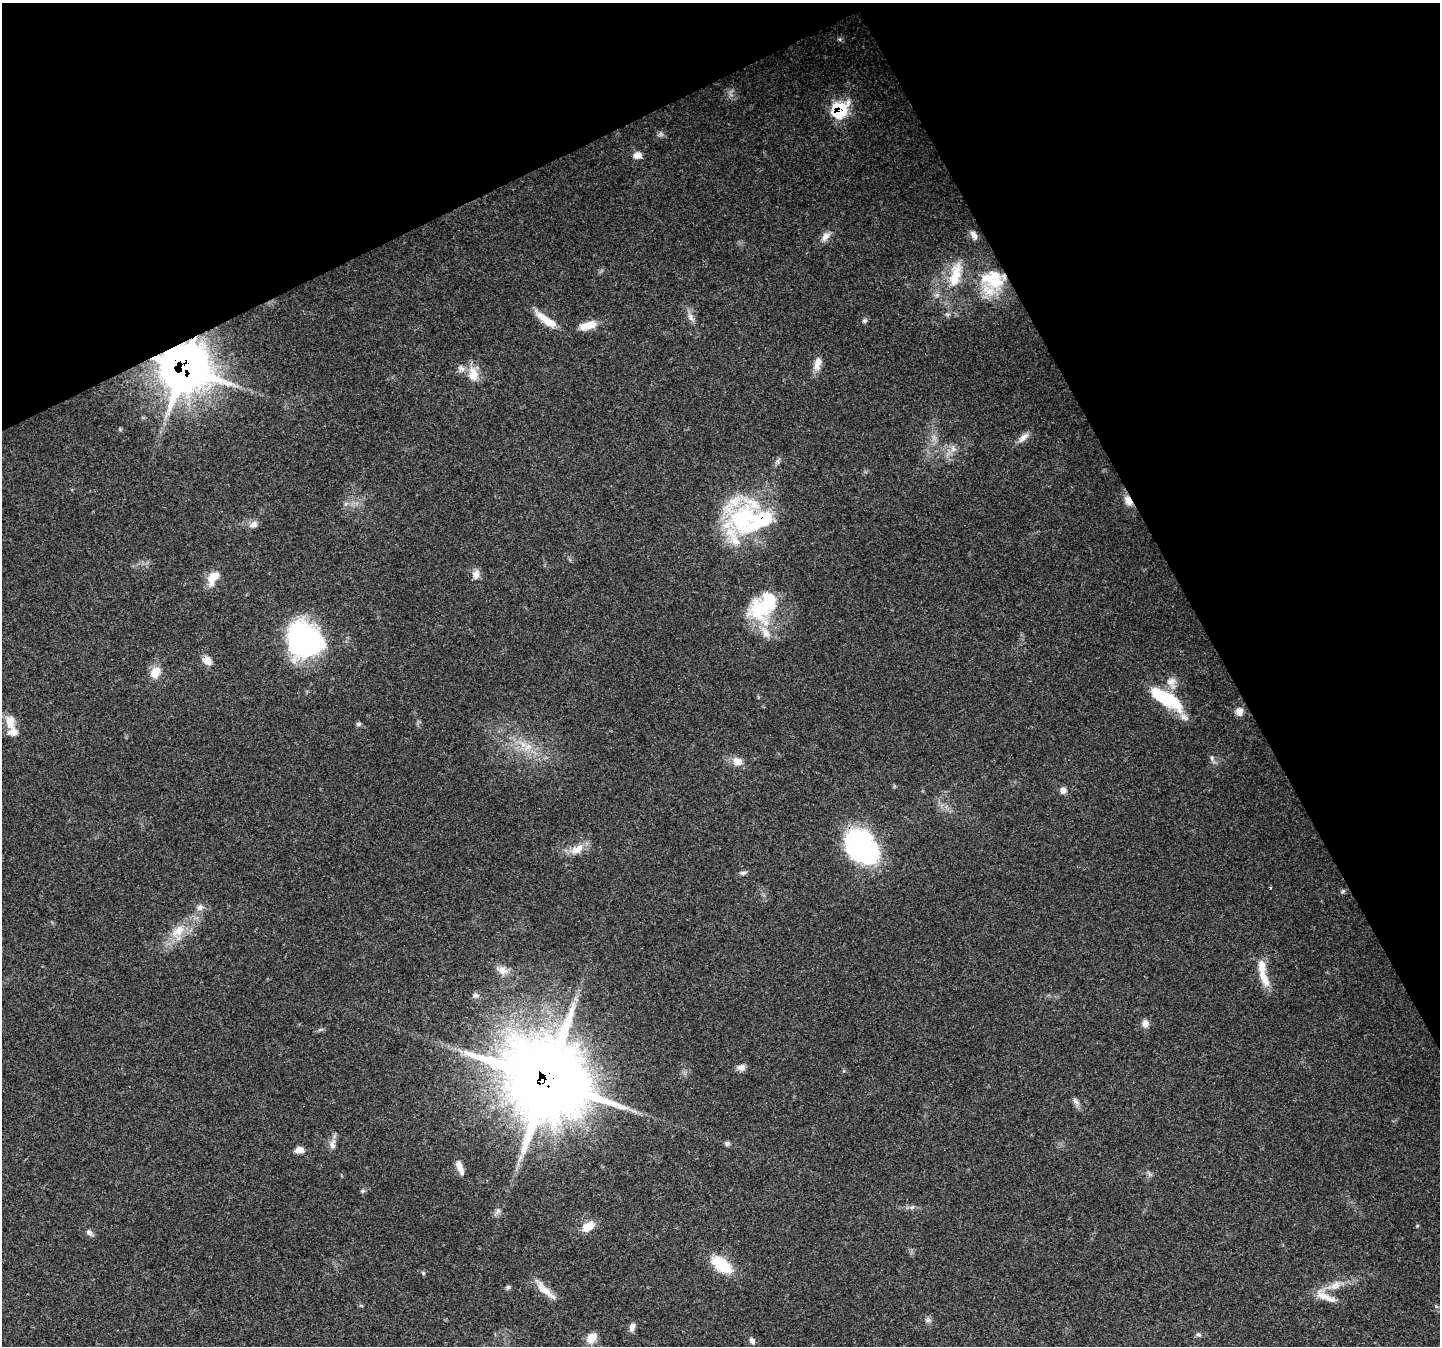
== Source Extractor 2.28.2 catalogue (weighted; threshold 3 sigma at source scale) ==
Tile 3 of 4 x 4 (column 3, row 1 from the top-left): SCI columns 2880-4317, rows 4191-5534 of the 5755 x 5635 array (HDU 1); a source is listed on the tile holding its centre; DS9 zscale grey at full resolution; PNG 1442 x 1348 px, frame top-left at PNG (2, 3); no overlay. Shown black and unused: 26% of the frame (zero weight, under 3 of 4 exposures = <1% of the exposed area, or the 3 px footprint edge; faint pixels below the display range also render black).
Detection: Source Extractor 2.28.2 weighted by HDU 2 'WHT'; one run over the whole footprint, this tile lists its part. Background 0.05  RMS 0.0047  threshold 0.0213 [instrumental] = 3 sigma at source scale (4.5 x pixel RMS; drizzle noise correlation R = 1.50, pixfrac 1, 0.0396/0.0396 arcsec/px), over >= 5 px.
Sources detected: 82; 1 too faint to see at this stretch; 2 inside a brighter object's white glare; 1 cosmic-ray / hot-pixel residue — not listed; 9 inside a brighter listed object's ellipse — not listed separately; the other 69 listed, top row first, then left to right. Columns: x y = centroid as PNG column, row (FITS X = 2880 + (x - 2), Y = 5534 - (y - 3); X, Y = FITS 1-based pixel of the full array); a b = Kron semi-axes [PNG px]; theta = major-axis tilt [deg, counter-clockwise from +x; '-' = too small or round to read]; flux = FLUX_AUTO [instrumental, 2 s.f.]
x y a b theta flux
839 110 12 10 48 36
638 155 10 8 -14 2.9
974 235 12 6 -56 2.2
825 236 14 9 46 3.2
955 275 41 15 75 16
995 282 29 19 13 19
691 317 14 7 -58 2.8
546 320 30 9 -35 8.4
865 321 6 5 - 0.94
588 325 20 9 15 7.3
817 364 19 9 74 4.2
183 367 17 16 - 1500
473 374 21 12 -79 7
120 429 5 5 - 0.56
1023 437 18 7 40 3.5
953 449 9 8 - 2.5
1128 501 15 9 -62 3.7
743 518 48 40 64 60
254 524 11 8 24 2.7
476 574 12 9 81 3.2
213 578 20 11 62 7.5
769 600 52 27 74 29
301 638 45 29 -83 62
207 660 12 8 -38 4.3
155 672 15 11 58 6.5
1171 682 17 12 -69 4.6
1166 698 39 13 -31 29
1239 711 9 9 - 3.1
10 722 22 12 -81 6.3
358 724 7 5 14 0.94
528 747 14 8 33 5.2
738 761 13 10 -16 4.7
1063 790 8 8 - 2.2
862 847 37 25 -50 87
577 849 22 11 29 6.3
743 873 9 5 7 1.3
1343 891 6 4 46 0.74
200 907 10 8 43 2.3
178 931 26 14 44 12
502 970 17 10 -21 4
1264 979 25 10 -61 6.8
475 995 9 8 - 1.6
1145 1023 10 8 77 2.6
320 1029 10 3 21 0.84
741 1067 11 8 4 2.3
547 1080 29 26 -37 4400
1076 1101 13 6 -49 1.9
727 1143 7 5 -15 1.3
332 1144 14 9 81 3.1
299 1150 8 6 7 4
460 1167 19 7 -67 3.8
363 1191 7 5 20 0.83
912 1207 7 5 29 1.1
498 1211 11 6 61 1.6
588 1226 16 9 31 7.1
1417 1226 5 4 - 0.47
90 1233 10 6 -38 1.8
722 1265 22 12 -37 20
423 1273 6 4 -46 0.67
1335 1285 17 11 32 5.5
508 1287 7 5 -88 0.92
545 1290 34 8 -43 6.9
1325 1296 32 11 -28 7.3
361 1306 6 3 -19 0.55
928 1320 8 7 - 1.5
632 1327 10 7 73 2.6
1198 1335 8 5 -30 1
591 1338 14 10 46 5.5
752 1341 8 5 -65 1.8
Overlapping masked pixels (flux is a lower limit): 7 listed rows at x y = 839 110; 183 367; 1128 501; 743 518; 207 660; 862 847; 547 1080